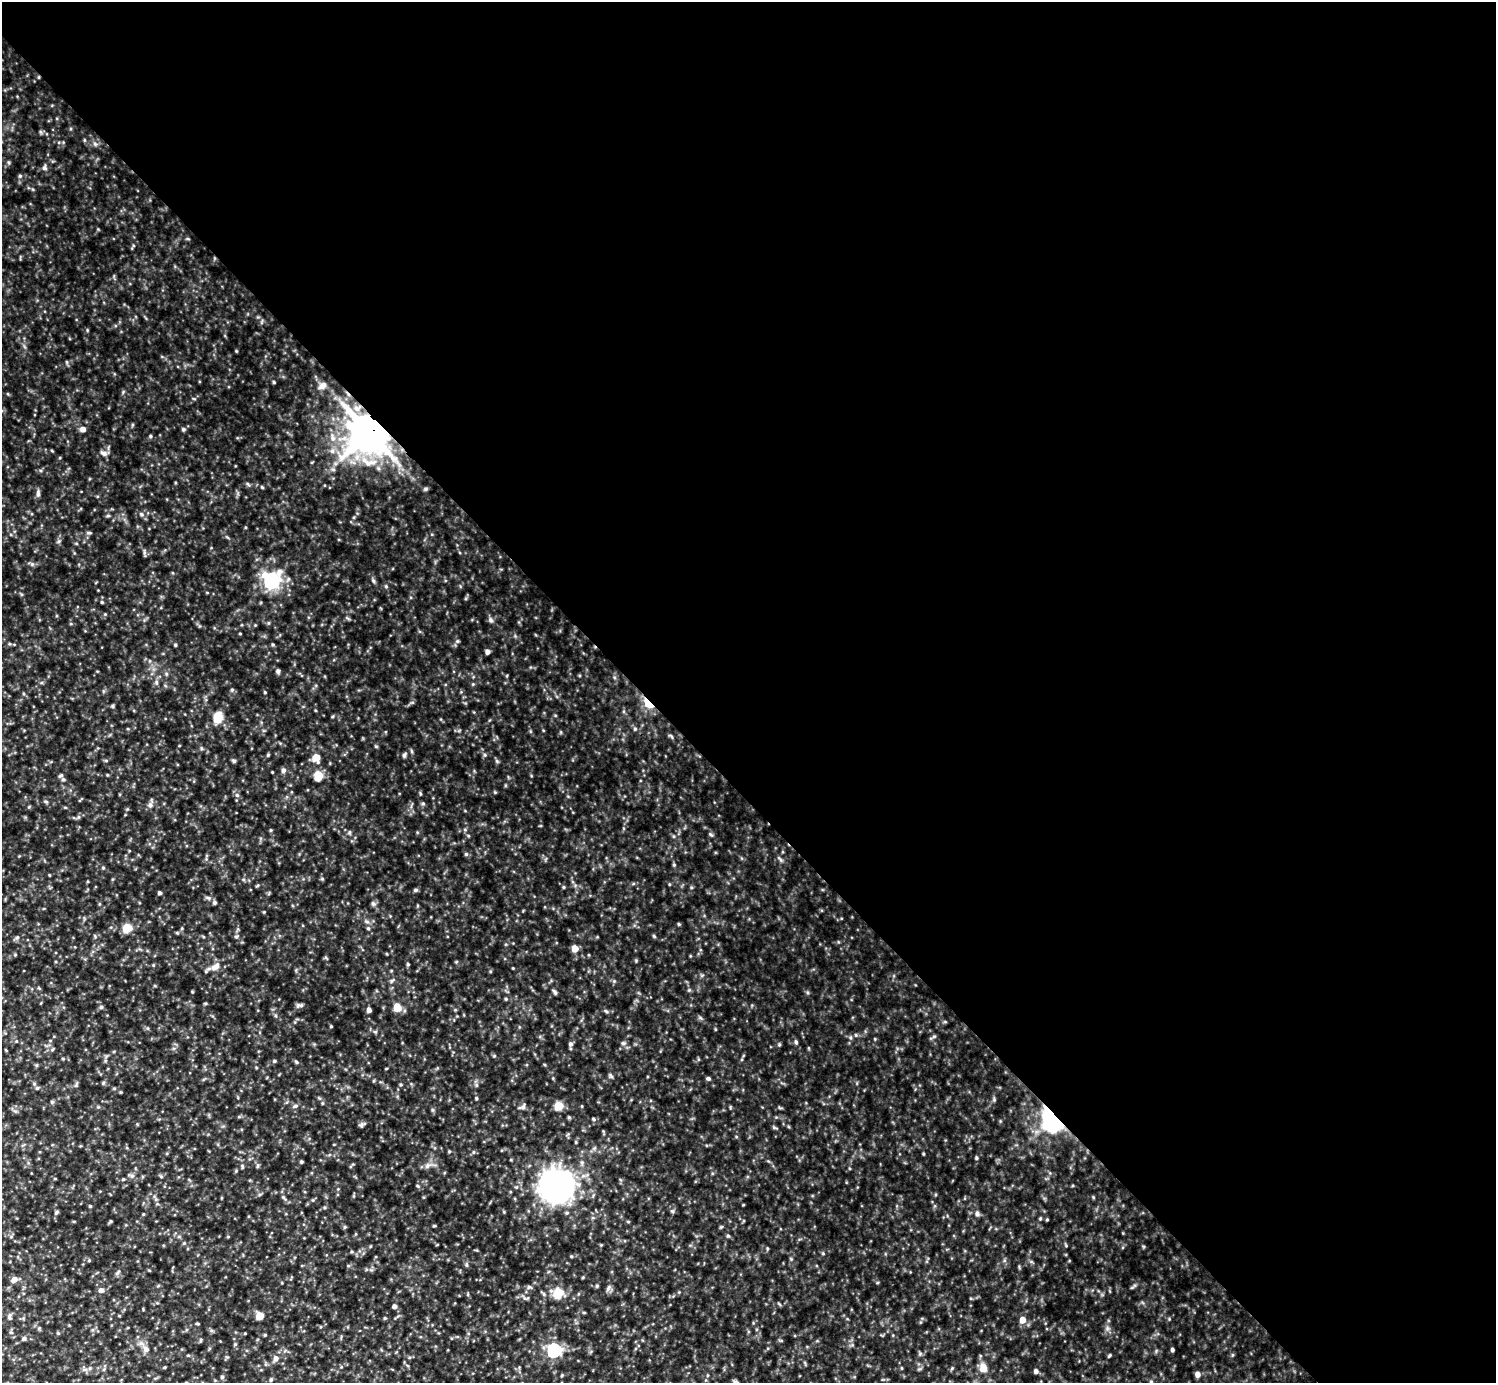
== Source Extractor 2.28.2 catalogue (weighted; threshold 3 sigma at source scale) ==
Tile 8 of 4 x 4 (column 4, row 2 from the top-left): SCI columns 4485-5978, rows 3060-4440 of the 5979 x 5978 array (HDU 1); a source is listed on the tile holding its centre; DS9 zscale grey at full resolution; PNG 1498 x 1385 px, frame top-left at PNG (2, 2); no overlay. Shown black and unused: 57% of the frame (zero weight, under 3 of 5 exposures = <1% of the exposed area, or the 3 px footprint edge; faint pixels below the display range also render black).
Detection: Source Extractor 2.28.2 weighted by HDU 2 'WHT'; one run over the whole footprint, this tile lists its part. Background 0.303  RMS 0.026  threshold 0.116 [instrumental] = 3 sigma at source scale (4.5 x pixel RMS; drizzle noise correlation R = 1.50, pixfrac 1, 0.05/0.05 arcsec/px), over >= 5 px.
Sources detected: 162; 1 cosmic-ray / hot-pixel residue — not listed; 1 inside a brighter listed object's ellipse — not listed separately; the other 160 listed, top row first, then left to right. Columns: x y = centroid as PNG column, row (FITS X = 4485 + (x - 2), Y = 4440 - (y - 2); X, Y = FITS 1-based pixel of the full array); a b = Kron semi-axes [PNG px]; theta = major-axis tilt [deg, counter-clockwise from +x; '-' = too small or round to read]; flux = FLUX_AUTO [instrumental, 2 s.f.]
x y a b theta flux
41 132 6 4 -70 3.4
44 168 7 5 72 6
20 176 5 4 - 3.6
188 239 6 3 -18 2.6
274 382 4 3 - 2.8
322 386 11 7 40 12
83 429 6 5 - 11
183 429 5 5 - 4
369 432 13 11 -28 8000
150 436 4 4 - 3.1
332 451 7 5 -47 7.3
104 453 9 6 -26 9.1
368 462 26 10 -14 51
248 484 8 3 -45 3.1
262 487 5 3 - 2.6
426 489 5 5 - 3.5
38 493 10 5 -86 7.1
141 514 7 5 -29 5.9
108 516 6 4 -17 3.1
89 533 7 3 7 3.8
59 541 6 4 71 4.2
32 564 5 5 - 4.4
271 581 7 7 - 920
373 581 6 5 - 4.6
386 586 5 5 - 3.1
102 602 4 4 - 2.7
105 614 4 4 - 2.2
491 620 7 6 - 6.2
240 633 4 2 - 1.9
175 645 4 4 - 2.8
487 652 5 4 - 8.4
278 671 6 4 -66 5.7
156 682 6 5 - 4.8
232 690 5 5 - 3.3
265 692 4 3 - 2.3
648 703 12 5 -46 78
113 706 6 4 -90 3.1
218 717 6 5 - 120
635 729 5 4 - 3.5
411 751 6 4 -70 3.2
268 755 5 4 - 2.7
404 755 6 4 68 5.1
485 755 5 3 - 3.2
316 758 7 6 - 32
233 761 5 5 - 4
497 761 6 4 -72 3.7
283 770 6 5 - 7.2
318 775 5 5 - 89
63 779 7 5 -65 6.7
237 795 6 5 - 5.2
423 803 6 4 0 3.3
150 805 7 6 - 7.4
271 830 5 3 - 2.6
711 834 7 4 -44 3.5
466 854 5 4 - 3.1
564 887 5 3 - 2.5
415 890 6 5 - 4.4
160 893 4 4 - 5.6
208 898 10 5 -19 5.8
373 903 7 5 -68 5.1
679 924 4 4 - 2.7
127 928 5 5 - 78
368 928 5 4 - 3.1
654 936 5 4 - 2.8
17 937 6 5 - 4.3
236 937 6 4 0 3.3
575 949 6 5 - 25
408 964 5 4 - 2.9
215 967 15 8 34 18
392 980 7 4 37 3.8
614 981 5 5 - 3.2
689 990 5 5 - 3.1
555 992 8 4 -56 4.8
506 999 5 3 - 2.5
301 1005 9 4 -7 5.5
101 1007 5 5 - 3.7
397 1007 6 6 - 42
369 1010 5 4 - 8.3
606 1011 5 4 - 3.6
945 1022 6 3 -19 2.8
331 1026 5 3 - 1.9
934 1036 6 4 19 3.5
16 1041 4 3 - 2.1
796 1042 6 4 -75 4.2
623 1043 5 5 - 4.1
570 1044 5 5 - 5.8
494 1056 5 3 - 2.3
274 1061 4 4 - 3.4
296 1062 5 4 - 3.3
611 1076 8 4 -54 4
708 1078 6 5 - 4.6
103 1083 5 4 - 3.4
37 1088 5 5 - 3.8
476 1098 4 4 - 2.6
994 1099 5 5 - 3.5
52 1102 5 5 - 3.7
295 1106 7 5 17 5.6
558 1106 5 5 - 68
523 1107 8 6 65 7.5
432 1110 6 4 -89 3.6
1054 1118 8 6 -57 1900
594 1119 5 4 - 3.5
361 1125 9 5 65 4.9
774 1127 6 4 -20 3.3
449 1151 5 3 - 2.4
473 1152 5 3 - 2.6
976 1158 4 3 - 3.4
301 1162 5 4 - 2.9
242 1166 7 3 -88 3.4
427 1166 7 5 45 6.3
132 1176 6 5 - 5.3
161 1176 6 3 -20 3
123 1179 5 4 - 2.7
557 1186 18 17 - 1100
1093 1197 5 3 - 2.3
283 1198 8 3 -36 4.3
90 1206 4 4 - 2.6
672 1211 6 4 -18 3.3
56 1212 6 4 62 4.3
977 1214 6 6 - 6.8
1047 1220 5 3 - 2.3
111 1221 4 4 - 2.8
434 1226 5 3 - 2.5
344 1227 6 4 88 2.8
728 1236 5 4 - 3.1
184 1243 4 4 - 2.5
352 1252 5 3 - 2.7
571 1256 5 3 - 2.2
89 1260 5 3 - 2.3
348 1266 5 3 - 2.6
117 1273 9 4 45 4.6
14 1279 7 6 - 14
529 1287 6 5 - 4.9
608 1288 9 4 47 5.8
101 1290 5 5 - 9.9
558 1293 6 5 - 100
544 1294 6 4 -71 3.5
394 1306 4 4 - 7.5
9 1316 10 5 87 5.5
259 1316 5 5 - 42
1022 1320 6 5 - 21
198 1324 5 3 - 2.4
58 1333 4 4 - 2.4
265 1335 4 4 - 2.4
24 1339 5 5 - 5.5
146 1349 10 7 -71 12
554 1350 6 6 - 470
1172 1350 4 4 - 5
1109 1355 5 3 - 2.9
276 1358 6 6 - 10
952 1368 5 4 - 2.8
983 1368 11 9 89 21
84 1370 7 4 0 5.2
1036 1371 5 5 - 7.8
1197 1374 5 5 - 13
562 1375 5 3 - 2.4
222 1377 5 5 - 4.1
271 1380 5 4 - 3.8
736 1382 10 3 -28 4.1
1151 1382 5 4 - 3.9
Overlapping masked pixels (flux is a lower limit): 3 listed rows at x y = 369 432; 648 703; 1054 1118
Isophote crosses this tile's border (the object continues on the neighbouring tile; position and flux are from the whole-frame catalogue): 2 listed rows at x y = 736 1382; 1151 1382
Unlisted compact peaks at least as high as the median listed source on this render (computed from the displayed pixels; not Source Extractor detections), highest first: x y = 674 865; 95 144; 376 746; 823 1253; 1135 1285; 322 879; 1107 1328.